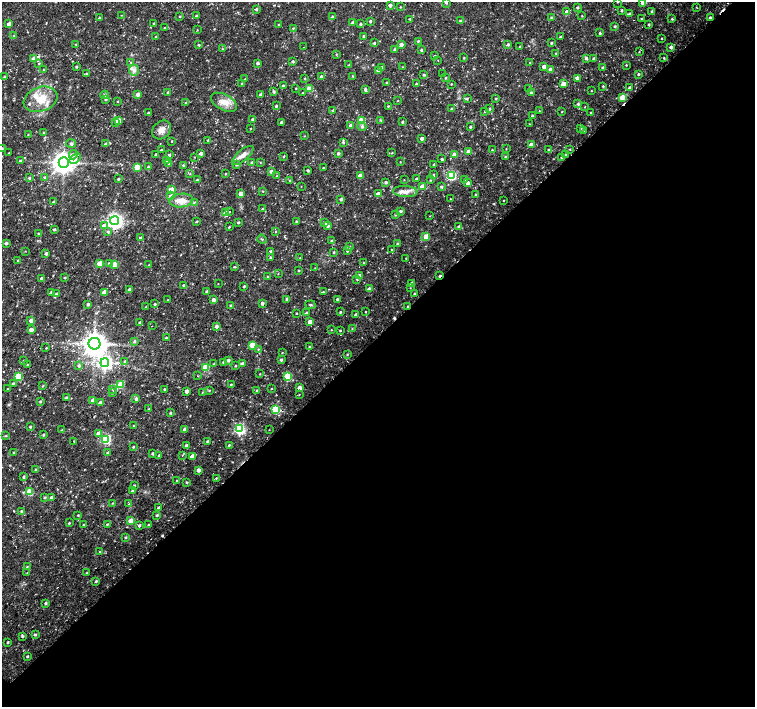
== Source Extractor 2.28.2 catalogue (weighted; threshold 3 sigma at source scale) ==
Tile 12 of 4 x 4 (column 4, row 3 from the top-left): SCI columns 4519-6023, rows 1565-2973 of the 6028 x 6017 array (HDU 1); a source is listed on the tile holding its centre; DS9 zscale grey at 2 x 2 block average (1 PNG px = mean of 2 x 2 image px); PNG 757 x 709 px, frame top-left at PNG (2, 2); each listed source drawn as its Kron ellipse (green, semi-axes under 4 px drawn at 4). Shown black and unused: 53% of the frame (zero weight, under 3 of 4 exposures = <1% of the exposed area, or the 3 px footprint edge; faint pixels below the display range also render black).
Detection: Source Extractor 2.28.2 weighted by HDU 2 'WHT'; one run over the whole footprint, this tile lists its part. Background 0.0223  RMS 0.0028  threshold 0.0127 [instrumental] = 3 sigma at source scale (4.5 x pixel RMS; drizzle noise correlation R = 1.50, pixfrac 1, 0.0396/0.0396 arcsec/px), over >= 5 px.
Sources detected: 432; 4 cosmic-ray / hot-pixel residue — neither listed nor drawn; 7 inside a brighter listed object's ellipse — not listed separately; the other 421 listed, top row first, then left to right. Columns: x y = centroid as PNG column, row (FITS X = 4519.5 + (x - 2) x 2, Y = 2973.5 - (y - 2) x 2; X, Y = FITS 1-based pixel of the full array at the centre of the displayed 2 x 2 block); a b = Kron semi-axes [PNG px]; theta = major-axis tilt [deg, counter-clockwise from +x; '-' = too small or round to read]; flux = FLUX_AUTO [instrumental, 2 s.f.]
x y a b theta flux
617 2 2 2 - 0.35
446 3 3 2 - 0.76
642 3 3 3 - 2.5
390 5 2 2 - 2.3
400 7 2 2 - 0.52
578 7 3 2 - 1.1
696 7 3 2 - 0.39
256 9 3 2 - 0.96
622 11 2 2 - 0.89
652 11 3 3 - 0.98
566 12 4 3 - 1.9
630 13 4 2 - 1
121 15 2 2 - 0.25
180 16 2 2 - 0.55
196 16 3 2 - 0.88
582 16 3 2 - 0.33
332 17 3 2 - 1.4
551 17 3 2 - 0.84
99 18 2 2 - 1.2
710 18 2 2 - 1.8
410 19 3 2 - 0.67
641 19 3 2 - 0.67
672 19 2 2 - 0.78
460 20 2 2 - 0.71
370 21 2 2 - 1.1
353 22 3 3 - 1.5
154 23 3 2 - 0.51
9 24 3 3 - 4.7
361 24 2 2 - 1
279 25 2 2 - 0.73
649 25 2 2 - 0.85
615 26 3 3 - 0.88
164 28 3 2 - 0.47
293 28 3 2 - 0.74
197 30 2 2 - 0.35
600 33 3 3 - 0.99
14 35 2 2 - 0.3
363 36 3 2 - 0.96
156 37 3 3 - 0.68
561 37 2 2 - 1.5
662 38 2 2 - 0.48
418 41 3 2 - 0.69
374 43 2 2 - 0.85
551 43 3 2 - 0.91
76 44 2 2 - 0.39
401 44 3 3 - 2.8
508 44 3 3 - 1.1
198 45 2 2 - 0.84
520 46 2 2 - 0.55
304 47 2 2 - 0.36
671 47 2 2 - 2.7
222 49 2 2 - 0.89
395 49 3 2 - 1.2
421 50 3 2 - 0.94
639 52 2 2 - 0.35
556 53 2 2 - 0.59
336 54 3 2 - 0.42
435 56 2 2 - 0.98
464 58 2 2 - 0.59
586 58 3 2 - 1.7
664 58 2 2 - 0.64
33 59 4 3 - 1.8
594 59 2 2 - 1.3
438 60 2 2 - 0.25
293 61 3 2 - 1.2
131 62 3 2 - 0.34
530 62 3 2 - 0.35
39 63 3 3 - 0.62
258 63 2 2 - 1.7
349 65 4 2 - 0.73
626 65 2 2 - 0.49
76 67 2 2 - 0.81
382 67 3 3 - 0.95
402 67 3 2 - 0.34
544 67 3 3 - 4.6
603 68 2 2 - 1.1
550 69 3 2 - 2.2
43 70 2 2 - 0.38
134 70 6 5 - 2.6
378 70 3 3 - 3.9
87 73 3 2 - 0.64
442 74 2 2 - 2
638 74 3 2 - 0.82
423 75 3 2 - 0.86
4 76 2 2 - 0.53
352 76 2 2 - 0.51
321 77 3 2 - 2.4
446 77 2 2 - 0.64
305 78 3 2 - 0.41
577 78 2 2 - 4.5
245 79 2 2 - 0.39
387 83 3 2 - 0.72
242 84 3 2 - 0.52
416 84 2 2 - 0.97
451 84 2 2 - 0.5
563 84 3 3 - 7.9
283 86 3 2 - 1.3
603 86 3 2 - 0.65
630 87 3 2 - 1
296 88 2 2 - 0.49
528 88 3 3 - 0.54
309 89 3 3 - 14
365 90 4 3 - 1.2
591 91 2 2 - 0.35
168 92 3 2 - 0.69
274 92 3 3 - 1.1
303 93 2 2 - 0.53
532 93 3 2 - 1.5
138 94 3 2 - 3.5
260 94 2 2 - 1.4
105 95 4 3 - 1
622 97 3 3 - 12
467 98 3 3 - 0.78
40 99 17 12 19 14
106 99 3 3 - 0.93
496 99 2 2 - 0.72
118 101 3 2 - 0.4
398 101 2 2 - 0.34
224 102 14 8 -28 7
186 103 3 3 - 0.95
578 104 3 3 - 0.94
276 106 2 2 - 0.95
388 106 3 2 - 0.51
585 106 4 2 - 0.33
452 108 3 2 - 0.62
489 109 2 2 - 0.95
333 110 3 2 - 0.65
485 111 3 2 - 0.47
539 111 2 2 - 0.36
562 112 3 2 - 0.4
591 112 2 2 - 0.55
148 113 2 2 - 0.78
532 116 2 2 - 0.75
252 119 2 2 - 1.4
118 120 3 3 - 6.9
381 120 3 2 - 0.46
361 121 3 3 - 23
116 122 3 3 - 2.6
282 122 2 2 - 1.8
402 122 2 2 - 1
529 124 2 2 - 0.37
351 125 3 3 - 2.2
362 126 4 3 - 1.1
470 127 2 2 - 0.99
251 128 2 2 - 0.33
581 129 3 3 - 0.77
162 130 10 8 45 4.4
584 130 3 3 - 0.92
43 132 2 2 - 0.44
28 134 2 2 - 0.28
304 136 3 2 - 0.3
422 138 3 2 - 2.1
208 140 2 2 - 0.64
171 141 3 2 - 0.35
343 142 3 2 - 0.86
71 143 5 4 - 1.1
105 144 3 2 - 0.88
531 145 3 3 - 5.7
2 148 3 2 - 0.62
506 149 2 2 - 0.32
549 149 2 2 - 0.79
570 149 3 2 - 0.49
161 150 2 2 - 0.73
492 150 2 2 - 0.47
468 152 3 3 - 6.9
9 153 2 2 - 0.62
201 153 3 2 - 2.2
338 153 3 3 - 1.7
392 153 2 2 - 0.46
156 154 2 2 - 0.79
566 154 2 2 - 0.99
73 155 4 4 - 1.9
169 155 3 2 - 0.88
243 155 13 5 40 4.7
455 155 3 3 - 8.3
284 156 3 2 - 0.52
195 157 2 2 - 0.29
505 157 3 2 - 0.56
75 158 6 4 40 2.1
562 158 2 2 - 0.76
442 159 2 2 - 1
166 160 4 3 - 1.7
20 161 3 3 - 0.92
64 162 5 5 - 580
252 162 3 2 - 1.2
400 162 2 2 - 0.33
169 163 3 3 - 0.88
260 163 3 2 - 0.32
434 164 3 2 - 0.91
183 165 3 3 - 0.88
237 165 3 3 - 0.89
149 166 3 2 - 0.94
137 167 3 3 - 15
323 168 2 2 - 0.69
308 170 2 2 - 1.1
271 171 3 2 - 1.9
190 174 3 2 - 0.45
226 174 2 2 - 0.51
433 175 3 2 - 1.1
277 176 3 3 - 0.7
360 176 3 3 - 7.5
451 176 4 3 - 62
45 177 3 3 - 1
29 178 4 3 - 1.1
118 179 2 2 - 0.75
416 179 2 2 - 1.2
465 179 3 3 - 1.1
197 180 3 3 - 0.97
290 180 3 2 - 0.69
404 180 2 2 - 0.33
431 180 3 2 - 0.36
386 182 3 3 - 1.3
468 183 3 3 - 3
301 186 2 2 - 0.26
422 186 3 3 - 7.8
441 187 3 3 - 1
171 189 3 3 - 5.3
263 191 2 2 - 0.44
405 191 12 5 -3 3.9
241 194 3 3 - 5.2
378 194 3 3 - 5.2
475 195 3 2 - 0.69
171 196 4 3 - 1.4
341 199 3 2 - 1.4
450 199 2 2 - 0.32
181 201 12 7 6 8.3
504 201 2 2 - 0.37
53 202 2 2 - 1.4
194 202 4 3 - 0.76
262 209 3 2 - 1
400 211 3 3 - 0.94
229 212 2 2 - 1.5
225 213 3 3 - 2.7
395 215 3 2 - 0.4
430 216 3 2 - 0.26
115 221 4 4 - 240
196 221 3 2 - 0.73
297 221 3 2 - 0.98
238 222 2 2 - 0.96
324 223 3 3 - 3.9
104 226 3 3 - 4.6
328 226 3 3 - 1.6
459 226 3 3 - 1.5
229 227 2 2 - 0.52
54 229 3 2 - 0.97
108 231 4 3 - 0.94
276 231 3 2 - 0.48
39 234 3 3 - 0.95
141 237 4 2 - 0.82
426 237 3 3 - 13
262 239 5 3 - 0.59
332 241 3 3 - 1.1
6 243 2 2 - 1.7
397 244 3 2 - 0.87
349 246 3 3 - 0.87
391 249 2 2 - 0.37
347 250 3 3 - 1.3
25 251 3 2 - 0.3
271 251 3 2 - 1.1
334 252 2 2 - 0.71
46 253 3 2 - 1.9
271 258 3 2 - 0.88
300 258 3 2 - 0.45
406 258 3 2 - 0.56
18 260 2 2 - 0.71
109 263 3 3 - 0.96
363 263 2 2 - 0.37
100 264 3 3 - 12
114 264 3 3 - 8.7
149 265 2 2 - 0.72
234 267 3 2 - 0.8
315 268 3 2 - 0.4
299 270 2 2 - 0.54
278 273 3 2 - 0.3
359 275 3 3 - 1.8
440 276 3 2 - 2
65 277 2 2 - 0.66
267 277 3 2 - 0.4
41 278 3 3 - 1.2
357 279 3 3 - 0.49
411 283 3 3 - 1
218 284 2 2 - 0.24
184 285 3 3 - 2
244 286 2 2 - 0.76
369 288 3 2 - 1.1
410 288 2 2 - 0.32
130 289 3 3 - 2.1
207 291 3 3 - 1.4
51 292 3 2 - 1.2
104 292 3 3 - 7
323 292 3 2 - 0.55
56 294 3 3 - 1.4
415 294 2 2 - 1.2
287 299 3 2 - 1.8
337 299 2 2 - 0.88
168 300 3 2 - 0.38
213 300 2 2 - 3.8
262 303 3 3 - 2.4
88 304 2 2 - 1.4
155 304 3 2 - 0.9
231 305 3 3 - 0.78
310 305 5 2 - 0.73
408 306 2 2 - 0.96
146 307 2 2 - 0.49
340 312 3 2 - 0.78
365 312 2 2 - 0.38
297 313 2 2 - 0.61
306 313 3 3 - 1.2
356 315 2 2 - 3
31 321 3 3 - 3.3
140 322 2 2 - 1.2
310 322 3 3 - 5.3
152 326 2 2 - 0.4
216 326 3 3 - 1.8
352 328 3 2 - 0.41
31 330 3 3 - 4.6
331 330 2 2 - 0.35
340 330 2 2 - 0.62
166 338 3 2 - 0.75
134 341 3 3 - 0.99
94 344 6 6 - 740
252 345 3 3 - 21
309 347 3 3 - 0.74
46 348 2 2 - 2.6
258 349 3 2 - 0.5
282 352 3 2 - 0.32
347 354 3 2 - 0.44
23 360 2 2 - 0.41
228 360 3 2 - 2.1
281 360 3 2 - 1.3
125 361 4 3 - 1.3
223 362 3 2 - 0.68
105 363 4 4 - 180
214 363 3 2 - 0.49
242 364 4 3 - 2.9
27 365 2 2 - 0.76
79 365 3 3 - 1.3
235 366 2 2 - 0.62
205 367 3 3 - 19
260 374 3 2 - 0.42
19 376 3 3 - 27
198 376 2 2 - 0.27
288 376 3 3 - 28
13 383 3 2 - 0.99
231 384 2 2 - 0.66
120 385 3 3 - 20
43 386 2 2 - 0.48
299 388 3 3 - 4.5
8 389 2 2 - 4
113 389 3 3 - 0.72
164 389 2 2 - 0.67
271 389 2 2 - 0.38
209 390 3 2 - 0.46
187 391 3 2 - 3.7
257 391 3 2 - 1
113 392 3 2 - 0.58
202 392 2 2 - 0.25
299 394 2 2 - 0.29
66 398 3 2 - 0.94
136 399 3 3 - 1.4
93 400 3 3 - 5.3
40 401 3 2 - 0.79
100 402 3 3 - 1.2
149 409 3 2 - 0.54
275 409 4 3 - 45
170 413 3 3 - 0.78
134 425 3 2 - 0.58
30 427 2 2 - 0.89
185 429 3 3 - 3
239 429 4 3 - 95
62 430 2 2 - 0.83
269 430 2 2 - 0.24
98 434 3 3 - 3.5
43 435 2 2 - 0.96
6 436 3 3 - 0.56
105 439 3 3 - 63
74 441 3 2 - 0.42
208 441 3 2 - 0.86
186 445 3 2 - 1.7
229 445 3 2 - 0.63
133 447 2 2 - 0.76
14 452 3 2 - 0.47
108 453 3 3 - 1.6
152 453 3 3 - 0.84
159 455 4 3 - 0.76
182 455 3 2 - 0.33
192 456 3 3 - 4.6
35 470 3 2 - 0.72
198 470 3 3 - 3.2
24 477 3 3 - 1.2
216 478 3 2 - 0.44
177 481 2 2 - 0.85
187 482 3 2 - 0.62
134 485 3 2 - 0.75
133 491 3 2 - 2.5
29 492 3 3 - 23
45 497 3 2 - 0.74
51 497 3 2 - 2.1
113 503 3 2 - 0.46
129 504 3 3 - 0.69
159 508 3 2 - 1.7
22 511 3 3 - 0.87
78 515 3 3 - 0.59
157 515 2 2 - 1.1
131 521 3 3 - 12
69 523 2 2 - 0.66
107 524 3 3 - 0.72
84 525 3 2 - 0.73
139 525 3 2 - 1
148 525 3 3 - 0.77
126 537 3 3 - 0.81
100 552 2 2 - 0.85
27 567 3 2 - 0.52
27 573 3 2 - 0.38
87 573 2 2 - 0.66
96 581 3 2 - 0.83
46 603 3 2 - 1.2
35 635 3 2 - 1.1
23 636 3 3 - 0.83
8 642 2 2 - 0.74
27 656 3 2 - 0.85
Overlapping masked pixels (flux is a lower limit): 2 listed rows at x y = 440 276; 408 306
Isophote crosses this tile's border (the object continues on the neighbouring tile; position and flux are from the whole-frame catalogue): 4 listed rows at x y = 617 2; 446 3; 642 3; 2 148
Diffuse or blended objects may show on this block-average render without a row.